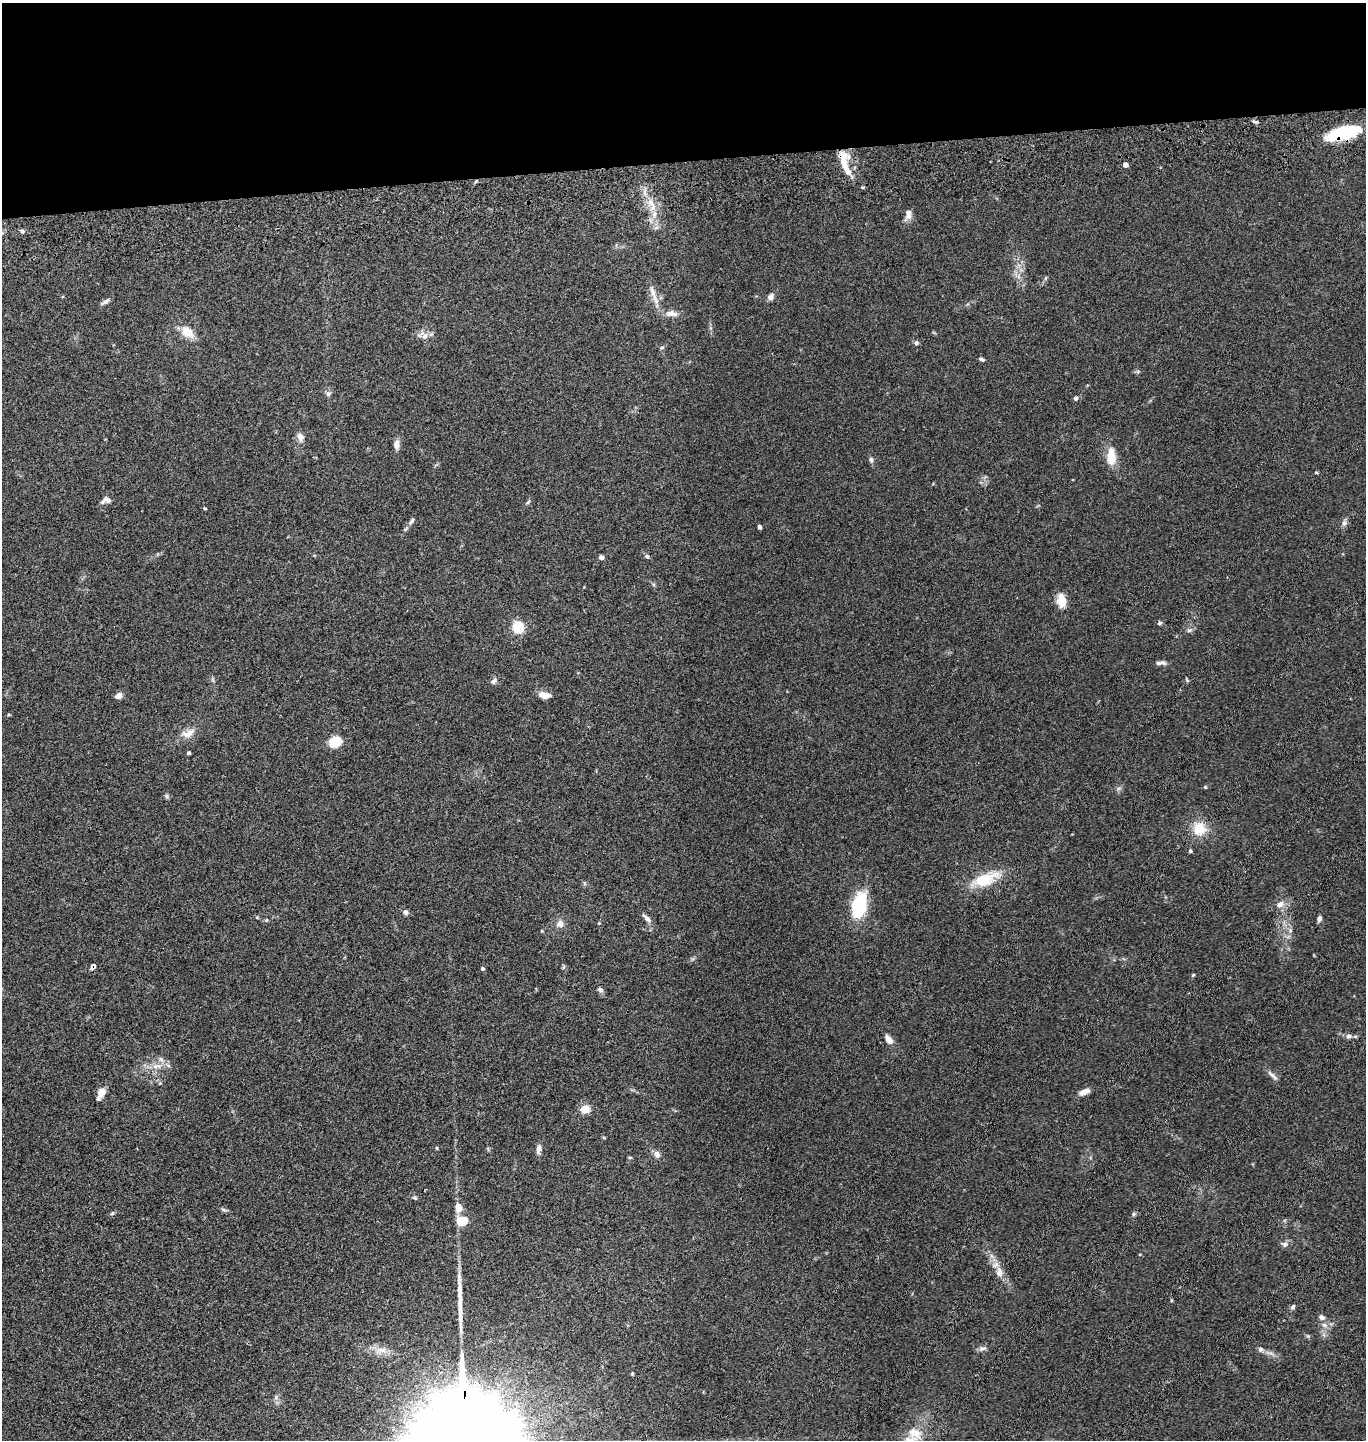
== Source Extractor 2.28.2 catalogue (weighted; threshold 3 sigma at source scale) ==
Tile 2 of 3 x 3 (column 2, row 1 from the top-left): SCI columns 1507-2870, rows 2994-4431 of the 4367 x 4546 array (HDU 1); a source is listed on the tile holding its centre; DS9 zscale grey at full resolution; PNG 1368 x 1442 px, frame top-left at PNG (2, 3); no overlay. Shown black and unused: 11% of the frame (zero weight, under 3 of 4 exposures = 6% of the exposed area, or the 3 px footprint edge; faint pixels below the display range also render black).
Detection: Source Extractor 2.28.2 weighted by HDU 2 'WHT'; one run over the whole footprint, this tile lists its part. Background 0.0845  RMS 0.0061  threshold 0.0274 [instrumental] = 3 sigma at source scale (4.5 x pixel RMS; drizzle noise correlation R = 1.50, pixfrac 1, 0.05/0.05 arcsec/px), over >= 5 px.
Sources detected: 90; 1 cosmic-ray / hot-pixel residue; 1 long thin detection or spike segment (spike, bleed or trail) — not listed; the other 88 listed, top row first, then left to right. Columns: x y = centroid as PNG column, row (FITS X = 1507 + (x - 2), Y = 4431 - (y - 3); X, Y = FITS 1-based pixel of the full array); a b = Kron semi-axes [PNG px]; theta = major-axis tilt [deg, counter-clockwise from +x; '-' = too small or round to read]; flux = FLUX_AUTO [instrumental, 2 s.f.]
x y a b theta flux
1343 133 37 13 15 29
844 164 33 12 -83 12
1125 165 4 4 - 4
651 203 11 5 -45 3.8
654 214 6 6 - 2.1
908 214 15 8 81 3.7
22 231 5 5 - 1
1045 278 6 4 88 0.76
653 293 27 6 -71 5.5
771 297 8 6 56 2.7
105 302 13 5 37 1.9
671 313 13 8 5 4.2
187 332 14 10 -37 9.3
425 336 11 7 52 3
916 343 6 5 - 1.5
662 347 5 5 - 0.91
981 359 7 4 -21 1.2
328 394 7 7 - 1.6
1076 398 5 5 - 1.2
300 437 11 8 -67 3.1
396 445 12 7 -86 3.1
1111 457 25 12 -88 9.3
871 459 7 6 - 1.4
1316 472 5 3 - 0.56
106 500 13 7 12 2.8
528 502 7 4 45 0.9
205 508 4 3 - 0.61
411 521 11 5 53 2
1344 523 8 6 73 2
759 527 4 3 - 1.7
647 556 6 5 - 1.2
601 557 4 4 - 2.8
1061 600 17 10 -85 7.3
518 627 5 5 - 64
1189 630 8 5 26 1.5
1160 663 14 5 2 2.2
494 681 9 6 51 1.6
544 695 14 7 -9 4.9
119 696 8 6 31 3
188 733 21 10 20 5.8
335 742 16 12 34 9
189 753 3 3 - 0.86
1205 787 4 3 - 0.56
1119 788 7 4 18 1.1
166 796 6 5 - 1.1
1199 829 16 15 - 13
1190 851 4 4 - 1.1
985 879 31 13 21 20
1280 904 10 7 37 3.9
859 905 17 9 75 52
405 912 6 6 - 1.5
647 918 14 6 -43 2.6
1319 919 7 5 77 1.8
266 920 5 4 - 0.68
560 924 10 8 34 3.2
1290 930 7 5 -79 1.6
93 967 7 5 52 2.2
482 969 4 4 - 1.1
1193 975 5 4 - 0.66
600 990 9 5 -32 1.4
1349 1036 8 6 -4 2.1
889 1039 12 7 -54 3.5
156 1066 14 6 5 4.2
1272 1075 18 4 -45 2.4
101 1092 12 9 57 4.8
1084 1092 12 6 23 4.3
585 1109 5 5 - 26
436 1148 4 4 - 0.62
539 1149 12 6 80 2.6
657 1155 10 7 -60 2.6
630 1157 5 3 - 0.6
414 1198 7 4 -20 0.88
458 1207 10 7 -82 5.8
224 1210 10 3 -15 1.1
112 1213 6 5 - 0.86
1134 1214 6 5 - 1
462 1221 11 9 2 11
1285 1244 9 7 19 2.1
999 1272 16 10 -83 5.3
1171 1300 5 3 - 0.57
1293 1307 7 5 61 1.3
1321 1317 8 6 -32 2.1
1324 1325 8 5 -27 2.1
983 1348 10 5 21 1.9
1260 1349 7 6 - 1.6
382 1350 15 7 -1 5.2
632 1374 4 4 - 0.62
915 1433 20 14 -31 9.4
Overlapping masked pixels (flux is a lower limit): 3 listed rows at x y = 1343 133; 844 164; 93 967